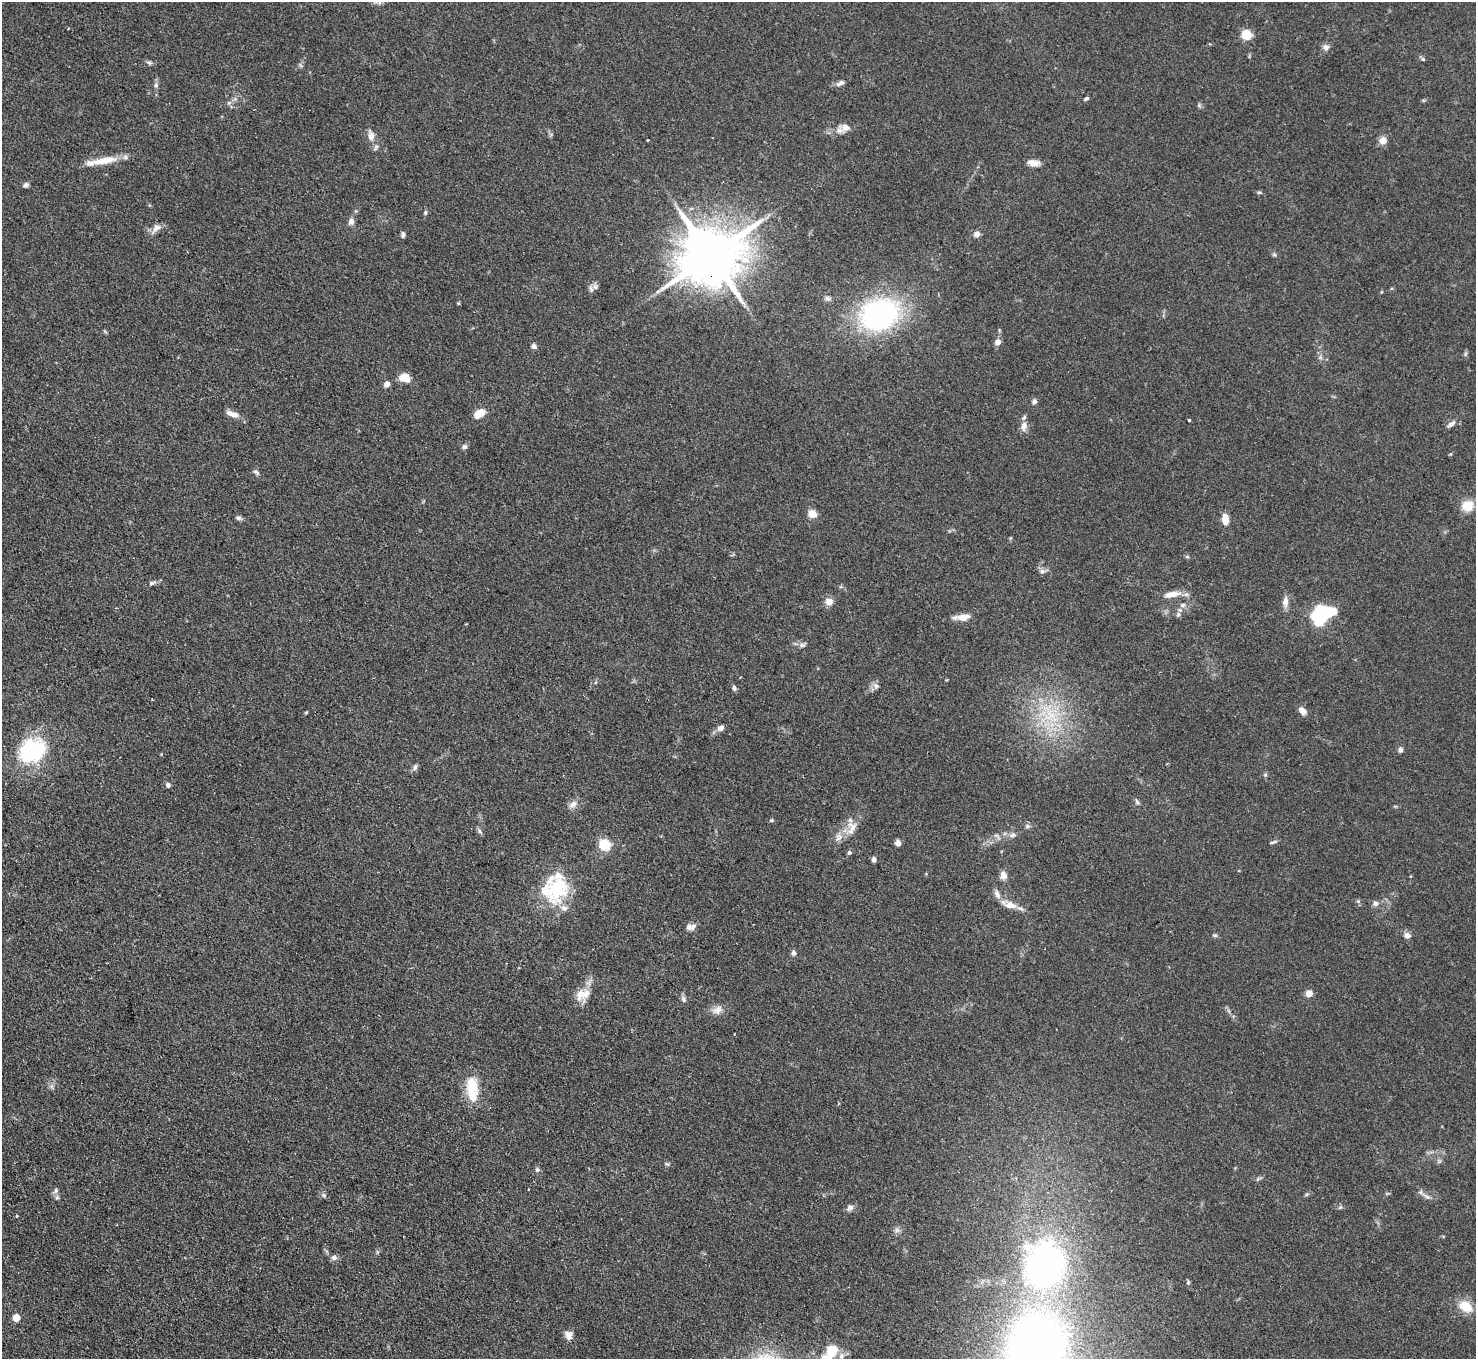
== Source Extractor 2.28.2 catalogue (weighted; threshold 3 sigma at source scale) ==
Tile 7 of 4 x 4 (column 3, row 2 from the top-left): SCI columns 2948-4421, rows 3015-4371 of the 5895 x 5888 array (HDU 1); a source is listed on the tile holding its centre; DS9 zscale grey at full resolution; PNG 1478 x 1361 px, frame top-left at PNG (2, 2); no overlay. Shown black and unused: <1% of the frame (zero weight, under 2 of 3 exposures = <1% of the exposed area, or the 3 px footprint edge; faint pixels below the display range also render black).
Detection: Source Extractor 2.28.2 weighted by HDU 2 'WHT'; one run over the whole footprint, this tile lists its part. Background 0.0825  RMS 0.0059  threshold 0.0266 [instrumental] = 3 sigma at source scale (4.5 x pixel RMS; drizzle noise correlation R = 1.50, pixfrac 1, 0.05/0.05 arcsec/px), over >= 5 px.
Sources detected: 126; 2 inside a brighter object's white glare — not listed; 7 inside a brighter listed object's ellipse — not listed separately; the other 117 listed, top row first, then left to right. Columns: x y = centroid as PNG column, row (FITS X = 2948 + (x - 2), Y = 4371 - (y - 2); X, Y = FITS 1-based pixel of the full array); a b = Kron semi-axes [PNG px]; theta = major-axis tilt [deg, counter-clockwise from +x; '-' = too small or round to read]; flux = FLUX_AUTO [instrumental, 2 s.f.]
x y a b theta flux
379 2 13 7 -31 2.8
68 29 3 2 - 0.42
1246 35 5 5 - 45
1326 47 8 7 - 2.6
1423 59 6 5 - 0.88
149 62 7 5 -46 1.2
301 65 8 3 -45 0.75
840 83 14 6 27 2.2
156 85 7 6 - 1.7
1086 99 5 4 - 1.2
229 103 6 5 - 1.4
1199 105 7 4 -58 0.95
845 127 15 11 0 5
371 135 16 9 -82 4.2
648 140 3 2 - 0.73
1383 140 10 9 - 3.8
104 161 37 8 11 12
1033 163 14 7 -6 4.7
26 185 7 5 32 1.7
1259 192 6 4 0 0.83
425 212 6 5 - 0.98
351 221 8 7 - 2.6
156 228 16 8 43 3.7
403 234 7 4 86 1.5
977 234 6 6 - 3.3
711 255 19 14 30 4900
1274 255 6 4 -28 0.97
595 286 9 8 - 2.3
458 303 4 4 - 0.7
879 315 25 21 25 150
998 342 6 6 - 3.9
534 346 7 6 - 1.7
1465 354 7 4 71 0.97
405 378 13 10 -20 6.5
387 384 8 6 58 2.9
1034 401 7 6 - 1.7
229 413 12 7 -26 3.1
479 414 15 8 37 7.3
1189 420 3 2 - 0.78
1451 424 12 6 36 2.6
1024 426 12 8 80 3.6
465 446 7 7 - 1.6
256 472 9 5 -39 1.4
1467 506 13 11 30 10
812 514 6 5 - 11
238 518 9 5 -15 1.4
1225 519 10 6 -87 7.4
1187 557 6 4 -2 0.84
1042 571 8 6 -10 2.1
152 583 8 5 15 1.6
841 587 6 4 -17 0.82
1172 594 21 8 9 7.1
829 601 9 8 - 4.2
1285 602 12 7 85 4.2
1183 605 7 5 22 1.4
1320 612 11 8 39 50
1178 614 7 6 - 1.7
963 617 16 8 6 6.1
802 645 8 6 0 1.8
876 686 7 7 - 2.1
734 688 7 5 -66 1.5
1302 711 11 7 -51 3.4
306 712 5 3 - 0.58
1050 714 17 10 -55 12
721 728 9 7 30 2.6
1400 750 7 5 86 1.7
32 751 25 20 28 62
415 767 9 5 69 1.5
168 785 6 5 - 1.7
1137 802 8 5 -59 1.2
573 804 12 8 39 3.4
772 820 6 4 2 0.83
1028 826 7 6 - 1.3
852 827 21 13 69 8.1
480 831 7 5 -60 1.3
996 835 7 4 -18 1.2
1012 835 9 5 27 1.8
1273 842 9 4 20 1.2
898 843 6 6 - 2.8
604 845 6 5 - 61
849 852 6 5 - 1.2
874 859 6 5 - 2
1003 875 9 7 -85 4.1
556 889 38 32 -88 38
997 894 13 7 -66 3.6
1358 901 5 5 - 0.87
1375 903 7 6 - 2.4
1010 905 17 9 -11 6.6
690 927 12 7 7 3.3
1215 935 7 3 -8 0.89
1407 935 8 7 - 2.9
794 953 7 6 - 1.5
1309 993 8 7 - 4.5
580 994 19 11 72 7.7
683 999 9 6 -70 1.7
717 1010 15 10 35 4.4
472 1089 26 11 -88 23
667 1164 7 5 -21 0.97
537 1170 6 6 - 1.4
1258 1179 7 4 44 1
529 1189 3 2 - 0.71
56 1191 9 6 65 1.9
1420 1192 8 6 -35 1.7
1307 1194 6 4 19 0.84
324 1195 7 5 -22 1.3
850 1208 9 7 52 2.5
17 1216 3 3 - 0.65
897 1230 8 5 -45 1.6
334 1257 8 7 - 2.1
1045 1265 47 39 65 180
1188 1282 6 4 68 0.89
1465 1306 18 13 -28 11
16 1318 5 5 - 12
568 1335 11 9 -64 3.9
1036 1349 57 46 80 460
832 1350 15 11 67 13
841 1356 9 7 81 2.7
Overlapping masked pixels (flux is a lower limit): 1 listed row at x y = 711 255
Isophote crosses this tile's border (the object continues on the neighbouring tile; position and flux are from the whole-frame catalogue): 3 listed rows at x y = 379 2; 1036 1349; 832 1350